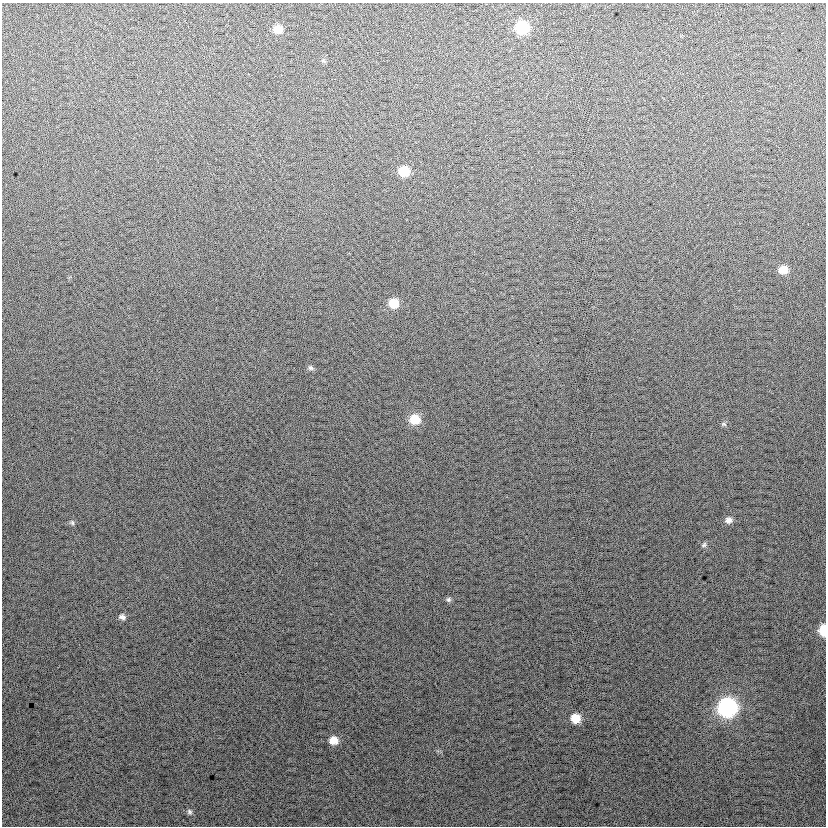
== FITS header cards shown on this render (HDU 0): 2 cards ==
NAXIS1  =                  824
NAXIS2  =                  824

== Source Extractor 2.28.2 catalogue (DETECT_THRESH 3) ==
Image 824 x 824 px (HDU 0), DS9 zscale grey, 1 PNG px = 1 image px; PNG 828 x 828 px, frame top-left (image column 1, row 824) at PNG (2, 3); no overlay
Background 11.6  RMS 14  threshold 40.7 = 3 sigma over >= 5 px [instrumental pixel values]
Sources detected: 18; all 18 listed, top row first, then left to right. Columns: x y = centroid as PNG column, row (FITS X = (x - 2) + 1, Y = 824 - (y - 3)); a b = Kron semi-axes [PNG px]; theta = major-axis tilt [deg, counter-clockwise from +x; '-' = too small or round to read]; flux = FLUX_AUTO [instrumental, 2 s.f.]
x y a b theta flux
522 27 9 8 - 58000
277 29 9 8 - 12000
404 171 8 8 - 25000
783 269 9 7 7 13000
394 303 8 8 - 19000
311 368 8 6 -24 2400
415 419 10 9 - 22000
724 424 7 5 -4 2000
729 520 9 7 18 4800
72 523 7 5 -69 1700
704 545 8 6 46 2200
449 599 7 6 - 2100
122 617 8 7 - 3500
823 630 8 5 -89 29000
727 708 10 10 - 260000
575 718 8 8 - 18000
333 740 9 8 - 12000
189 812 8 6 -62 2400
At the frame edge (FLAGS 8, measured only in part): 1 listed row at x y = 823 630